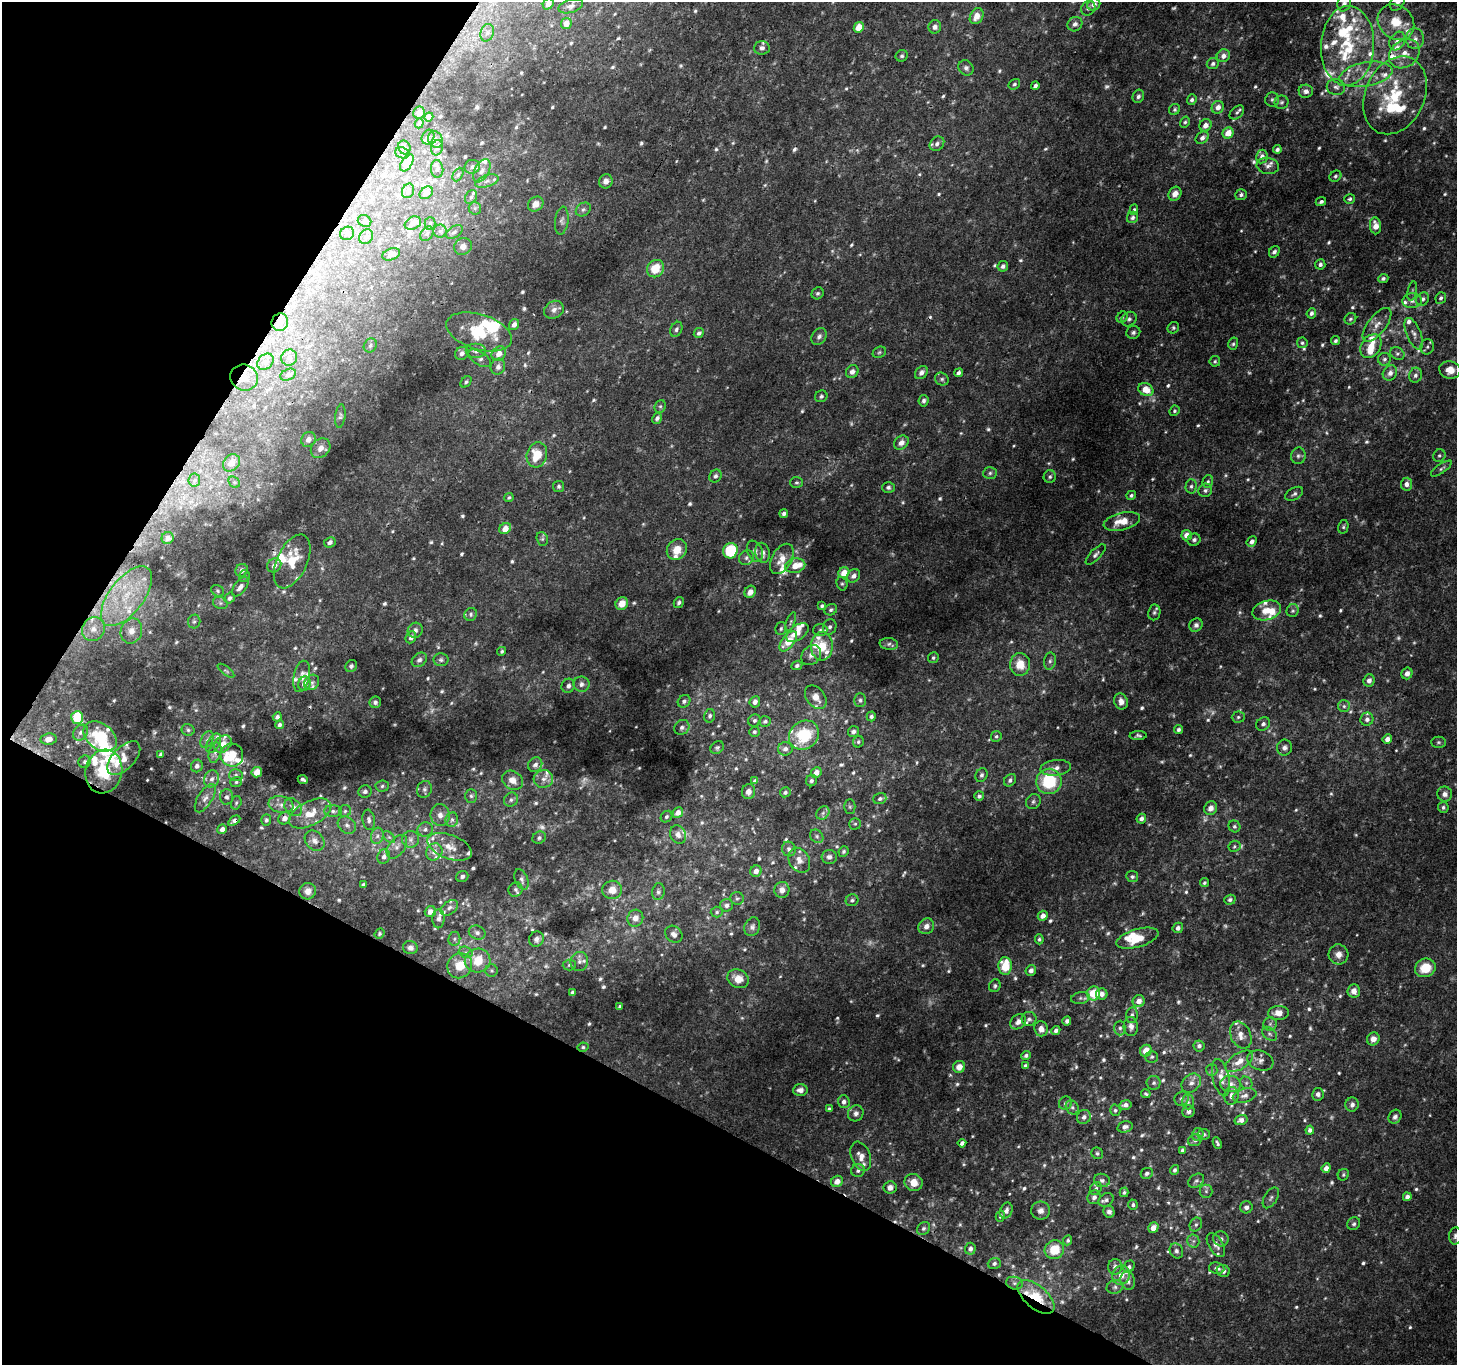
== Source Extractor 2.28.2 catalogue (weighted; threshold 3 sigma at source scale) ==
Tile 9 of 4 x 4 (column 1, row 3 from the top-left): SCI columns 3-1457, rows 1561-2923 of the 5829 x 5913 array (HDU 1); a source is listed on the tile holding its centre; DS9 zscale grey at full resolution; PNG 1459 x 1367 px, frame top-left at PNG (2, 2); each listed source drawn as its Kron ellipse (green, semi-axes under 4 px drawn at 4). Shown black and unused: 27% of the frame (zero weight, under 3 of 4 exposures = <1% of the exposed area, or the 3 px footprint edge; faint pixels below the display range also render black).
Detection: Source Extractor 2.28.2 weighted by HDU 2 'WHT'; one run over the whole footprint, this tile lists its part. Background 0.00503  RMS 0.0022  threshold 0.0099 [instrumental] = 3 sigma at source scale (4.5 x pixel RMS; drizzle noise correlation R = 1.50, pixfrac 1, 0.0396/0.0396 arcsec/px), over >= 5 px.
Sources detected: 900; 45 too faint to see at this stretch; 2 inside a brighter object's white glare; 5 cosmic-ray / hot-pixel residue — neither listed nor drawn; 90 inside a brighter listed object's ellipse — not listed separately; of the other 758, all 500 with FLUX_AUTO >= 0.405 (the completeness limit of this list) listed and drawn (258 fainter detections not listed), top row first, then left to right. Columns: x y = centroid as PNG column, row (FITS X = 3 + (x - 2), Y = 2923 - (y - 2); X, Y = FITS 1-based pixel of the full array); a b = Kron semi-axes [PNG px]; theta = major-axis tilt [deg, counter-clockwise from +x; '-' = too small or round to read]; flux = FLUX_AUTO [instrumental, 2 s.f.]
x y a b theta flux
1397 2 10 6 61 1.4
548 4 6 5 - 1.5
1094 4 7 6 - 1.2
1344 4 8 6 67 1.2
571 6 13 6 16 0.91
1088 8 8 6 54 0.71
977 16 8 6 61 2.5
1396 22 19 16 -41 6.3
566 24 6 5 - 1.7
1075 24 8 7 - 0.92
859 27 5 5 - 5.1
935 27 6 6 - 1
487 33 9 6 73 0.86
1415 39 10 9 - 1.7
1397 41 10 7 60 1.7
1347 46 40 26 87 18
762 48 8 7 - 0.84
1404 54 16 13 37 3.6
902 56 6 5 - 0.46
1223 56 7 6 - 1.4
1213 64 6 5 - 0.66
966 68 8 7 - 0.75
1366 74 27 12 11 5.1
1014 84 6 5 - 0.43
1035 86 4 3 - 0.76
1336 87 9 8 - 0.97
1306 91 7 6 - 0.89
1395 95 41 30 65 16
1138 96 7 5 69 0.63
1272 99 7 7 - 0.51
1192 100 5 4 - 0.55
1282 102 7 6 - 0.52
1218 107 6 6 - 1.4
1175 109 6 5 - 0.47
1237 112 8 5 43 0.6
419 113 6 5 - 1.1
429 117 4 4 - 0.62
1185 122 5 4 - 0.44
419 123 5 4 - 0.44
1205 125 6 6 - 1.4
1228 133 6 5 - 2.8
428 137 8 6 61 0.6
1202 138 7 5 43 1
435 139 8 7 - 0.99
937 144 8 6 45 0.83
404 147 7 6 - 0.47
437 148 8 5 73 0.6
1277 149 4 3 - 0.7
402 153 7 5 -22 0.48
1262 157 7 5 81 1
407 163 9 5 55 3
1268 166 11 8 -10 1
472 167 8 7 - 0.77
437 169 9 6 -85 0.73
482 171 12 7 61 1.6
458 175 7 5 63 0.41
1335 176 6 5 - 0.46
487 181 12 6 19 1.3
606 181 7 6 - 1.3
408 191 7 6 - 1
426 193 7 5 39 1.1
1175 194 7 6 - 1.5
1241 195 6 5 - 0.65
471 197 7 5 61 0.6
1350 199 5 5 - 0.42
1321 202 5 4 - 0.54
536 204 8 7 - 1.8
475 208 6 6 - 0.62
583 209 8 6 37 0.66
1134 210 5 4 - 0.46
1132 217 6 5 - 0.62
365 221 7 5 -23 0.93
562 221 14 6 82 0.92
413 223 8 6 26 1.5
430 223 6 5 - 0.46
1375 226 8 5 -82 2.4
440 231 6 6 - 0.62
454 232 9 5 34 0.72
347 233 7 6 - 0.66
427 234 8 6 50 0.7
366 237 8 6 54 0.65
463 246 9 8 - 1.4
1274 252 6 5 - 0.68
391 254 9 5 21 1.3
1320 264 5 5 - 0.77
1003 266 5 5 - 0.74
655 269 9 8 - 4.7
1383 278 5 4 - 0.58
1412 291 10 4 78 0.54
818 293 6 5 - 0.46
1441 298 6 5 - 0.63
1423 299 7 6 - 0.85
1412 301 9 7 5 1.1
554 310 10 8 33 1.3
1311 313 5 5 - 0.69
1122 317 6 5 - 0.41
1129 319 8 6 38 0.7
1350 319 6 5 - 0.49
280 322 9 8 - 1.4
514 324 6 5 - 1.1
1377 325 20 9 52 2.1
1173 328 6 5 - 0.42
676 329 8 5 64 0.58
479 332 34 17 -17 12
1133 332 7 6 - 0.65
699 333 5 4 - 0.81
1414 334 17 7 -68 1.4
819 336 9 7 57 0.8
1336 341 5 4 - 0.47
1302 343 5 5 - 0.49
1233 344 6 5 - 0.43
370 345 7 6 - 0.62
1371 346 13 9 56 3
1427 347 8 7 - 0.67
476 351 10 7 0 1.1
879 352 7 5 23 0.41
462 353 7 6 - 0.96
499 353 8 6 46 2.2
1397 354 7 6 - 0.59
289 357 8 8 - 0.81
480 358 13 6 -33 1.1
1384 359 6 6 - 0.63
1215 361 5 5 - 0.43
265 362 9 7 45 0.93
498 367 8 7 - 1.1
1450 370 10 8 -9 3
852 372 7 6 - 1.1
921 373 7 5 45 1
958 373 4 4 - 0.77
1390 373 8 6 54 1.3
288 375 8 5 23 0.65
1415 375 7 6 - 0.81
244 377 14 13 - 2.7
942 379 7 6 - 0.51
466 382 6 4 46 0.47
1146 390 8 6 -26 3.4
821 396 6 5 - 0.54
924 401 6 5 - 0.6
660 406 6 5 - 0.42
1174 411 5 5 - 0.41
340 416 11 5 83 0.59
657 418 6 4 60 0.69
308 439 8 6 53 1.2
901 443 8 6 37 1.4
321 448 11 8 45 1.7
537 455 13 10 74 5.5
1298 456 8 7 - 0.71
1439 456 6 6 - 0.48
231 463 9 7 46 1.9
1441 468 12 4 34 0.58
990 473 7 6 - 0.57
715 476 7 5 54 0.58
1050 477 6 6 - 0.55
194 480 6 6 - 0.55
1208 481 6 5 - 0.46
234 482 6 5 - 0.46
796 482 6 5 - 0.42
1406 484 6 5 - 1.1
559 486 6 5 - 0.5
1191 486 7 5 88 0.54
888 487 6 5 - 0.6
1205 490 7 6 - 0.67
1294 494 10 6 30 0.69
1131 495 5 4 - 0.47
509 497 5 4 - 0.44
784 513 4 4 - 0.73
1122 521 19 8 13 3.7
1343 527 7 5 77 0.43
505 528 6 5 - 2.5
1187 535 5 5 - 1.8
168 538 6 5 - 0.75
542 539 7 5 -71 0.45
1194 540 6 6 - 0.61
330 542 6 5 - 0.82
1252 542 5 4 - 0.96
677 550 11 9 50 3.4
730 551 8 7 - 15
755 551 11 7 -66 1
763 553 10 7 -78 1.3
1096 554 13 5 46 0.77
746 558 8 7 - 0.72
782 559 16 10 60 2.7
292 561 29 15 65 5.9
274 565 7 6 - 1.3
795 566 10 7 11 3
242 570 7 6 - 1
844 573 6 5 - 3.3
244 576 6 5 - 0.44
853 576 7 6 - 1.2
842 584 7 5 -75 0.46
240 587 11 6 54 1.2
218 591 7 5 -35 0.43
750 592 6 5 - 1.5
126 596 35 17 52 12
229 598 6 5 - 0.63
679 602 6 4 59 0.5
220 603 8 6 -22 0.58
622 603 7 6 - 2.1
822 606 4 3 - 0.46
831 610 6 5 - 0.51
1267 610 14 9 16 3.2
1293 611 6 6 - 0.51
1154 612 8 6 81 0.57
471 614 7 6 - 0.55
194 621 7 6 - 0.51
791 622 10 4 69 0.53
1196 625 7 6 - 0.83
830 627 8 6 70 0.76
93 629 12 11 - 2.3
781 629 6 5 - 0.5
415 630 8 7 - 0.86
820 630 7 6 - 0.62
131 631 13 10 69 2.2
797 632 13 7 36 2.5
411 637 6 5 - 0.95
788 641 12 6 51 5.7
889 644 9 6 -8 0.64
822 646 14 11 88 5.4
502 651 4 4 - 0.43
811 655 11 9 47 1.3
933 658 5 5 - 0.46
419 660 8 6 40 0.83
441 660 7 6 - 0.56
1050 661 8 6 81 0.75
1020 664 11 10 - 4.3
797 665 5 4 - 0.59
351 666 6 5 - 0.49
226 671 10 4 -38 0.46
1407 673 6 5 - 1.2
302 676 16 8 77 1.7
1369 680 6 5 - 0.97
312 682 8 7 - 0.72
304 683 7 6 - 1.9
581 684 8 7 - 0.95
568 686 7 6 - 0.92
816 697 13 9 -53 2.3
860 700 7 6 - 0.54
684 701 7 5 45 0.75
1121 701 8 6 -71 1.7
375 702 6 5 - 0.6
755 702 6 5 - 1.1
1344 706 6 6 - 0.54
710 716 7 5 75 0.65
871 716 5 4 - 0.57
77 717 6 6 - 8.2
277 717 4 4 - 0.67
1238 717 6 5 - 0.46
1367 719 7 6 - 0.82
754 720 6 6 - 0.54
765 721 6 5 - 0.51
1263 724 7 6 - 0.7
280 725 4 4 - 0.64
682 727 8 7 - 0.86
188 730 6 6 - 0.51
1178 730 4 4 - 0.59
853 731 6 5 - 0.76
754 732 5 5 - 0.43
80 733 8 7 - 0.87
804 735 16 13 37 10
100 736 18 13 -37 10
996 736 5 5 - 0.41
1138 736 8 4 3 0.54
48 739 8 6 6 1.5
1387 739 5 4 - 1.4
207 740 9 5 62 0.74
858 742 6 5 - 0.46
1438 742 7 5 0 0.47
214 743 11 6 61 0.9
223 744 10 7 44 2
717 748 7 6 - 0.51
1285 748 8 7 - 0.89
785 749 7 6 - 1
215 753 10 6 75 0.92
161 754 4 4 - 0.64
232 755 11 11 - 3.4
124 758 21 11 46 2.8
85 762 6 6 - 0.51
535 765 8 6 51 0.86
197 766 6 6 - 0.93
1056 768 15 8 6 1.6
104 771 22 18 77 9.2
257 772 5 5 - 2.9
816 772 5 5 - 1.7
236 775 7 6 - 0.58
981 775 7 5 66 0.58
212 779 9 7 67 1.2
303 779 5 3 - 0.51
543 779 10 9 - 1.4
513 780 11 9 -33 2
1010 780 7 5 53 0.68
755 781 4 4 - 0.68
811 781 6 5 - 0.57
1049 781 12 12 - 13
236 782 6 5 - 0.46
382 786 7 6 - 0.58
424 789 8 7 - 0.73
365 791 7 6 - 0.75
748 792 7 6 - 1.2
785 792 5 5 - 0.55
1445 794 7 7 - 1.2
471 796 7 5 -88 0.56
979 796 5 5 - 0.63
227 797 7 6 - 0.71
205 798 16 7 58 1.4
880 799 6 5 - 0.63
511 800 7 6 - 0.62
1033 802 8 7 - 0.7
236 803 7 5 74 0.41
281 805 12 8 -11 1.5
293 807 10 7 -46 1.1
850 807 7 5 -90 0.52
1443 807 5 5 - 0.53
1211 808 7 6 - 1.4
333 811 9 6 -2 0.81
345 811 6 6 - 0.49
310 813 23 12 27 4.8
678 813 5 5 - 1.6
823 813 7 6 - 0.66
440 815 11 9 -80 1.6
666 817 6 5 - 0.52
285 818 6 5 - 1.4
452 819 7 6 - 0.79
1141 819 5 4 - 0.89
266 820 6 5 - 0.46
369 820 10 6 -82 0.87
234 821 7 4 33 0.85
855 824 6 5 - 0.44
347 825 10 8 -37 0.98
1234 826 6 5 - 0.49
222 829 5 4 - 1
425 829 8 7 - 0.72
678 835 9 7 -62 1.2
377 836 8 6 76 0.81
817 836 7 6 - 0.58
389 837 7 4 -44 0.45
539 838 7 6 - 0.57
410 839 8 8 - 1
315 841 11 8 -47 1.4
1234 846 6 5 - 0.43
397 847 13 8 54 1.4
450 847 23 12 -21 3.6
789 849 7 7 - 0.77
843 851 5 5 - 0.46
434 852 9 8 - 1.5
384 857 7 6 - 0.92
829 857 7 7 - 0.91
799 860 13 10 -59 1.7
756 871 6 5 - 1.4
462 876 6 5 - 0.56
1132 877 6 5 - 0.54
522 880 11 6 -70 0.84
1204 883 4 4 - 0.43
363 885 4 3 - 0.43
516 889 7 6 - 0.65
612 890 10 9 - 2.7
782 890 8 7 - 1.5
308 891 8 8 - 1.6
658 892 8 6 80 0.63
737 898 7 6 - 0.5
852 900 6 6 - 0.62
1230 900 6 5 - 0.58
726 905 6 6 - 0.88
449 908 10 6 38 0.91
430 912 5 5 - 1.5
717 912 6 5 - 0.42
1043 916 5 5 - 1.4
635 918 8 8 - 1.7
439 919 9 6 87 0.85
926 926 8 7 - 1.4
752 927 10 7 67 0.8
1178 928 5 5 - 0.87
477 933 8 6 -23 0.86
379 934 5 4 - 0.41
674 934 9 7 -43 1.2
1137 938 22 9 16 5.4
454 939 7 6 - 0.57
536 939 8 7 - 0.98
1039 939 5 4 - 0.42
410 948 7 6 - 1.2
466 952 7 5 -19 0.63
1339 954 10 9 - 1.7
478 960 13 12 - 5.2
579 961 9 8 - 1.2
569 965 6 5 - 0.41
460 966 13 12 - 4.3
1005 966 9 6 -89 6.7
1425 968 10 9 - 5.6
1031 970 5 5 - 0.99
492 971 6 6 - 0.45
738 979 11 9 -26 3.1
995 986 6 5 - 0.52
1354 991 6 6 - 1.9
572 992 4 3 - 0.44
1094 993 7 6 - 5.8
1102 994 6 5 - 1.3
1080 998 9 6 9 0.65
1139 1001 6 6 - 1.6
620 1006 4 3 - 0.49
1278 1013 10 7 3 2.3
1132 1015 8 6 81 0.71
1029 1019 7 7 - 0.71
1067 1021 4 4 - 0.8
1018 1022 9 6 41 1.5
1270 1024 7 6 - 0.59
1131 1026 9 7 -85 1.1
1120 1028 7 5 90 0.62
1041 1029 7 6 - 1.6
1056 1030 5 4 - 0.73
1269 1034 8 5 -41 0.66
1241 1035 14 10 -65 2.2
1373 1039 6 6 - 1.4
1199 1046 5 5 - 0.73
583 1047 5 4 - 0.44
1146 1051 6 5 - 2.7
1026 1056 5 4 - 0.62
1152 1057 6 6 - 0.46
1260 1060 13 9 -18 1.3
1239 1061 16 8 33 2.7
1025 1065 4 3 - 0.45
959 1067 6 6 - 2
1212 1070 6 5 - 0.45
1221 1078 19 8 -77 2.1
1154 1083 7 7 - 0.64
1191 1083 10 8 44 1.4
1246 1083 7 5 -46 0.52
1231 1084 10 8 -7 1.5
800 1090 7 6 - 1.2
1146 1094 5 4 - 0.41
1318 1094 6 5 - 0.79
1231 1096 9 7 81 1.2
1245 1096 12 7 15 1.2
1182 1099 7 7 - 0.66
844 1102 6 6 - 1
1188 1102 7 6 - 0.74
1065 1103 7 6 - 0.54
1352 1104 7 6 - 0.94
1125 1105 6 4 12 0.88
1072 1107 7 6 - 0.65
829 1109 4 3 - 0.46
1115 1110 6 5 - 0.44
1188 1111 6 6 - 0.91
856 1113 8 7 - 0.94
1084 1117 7 6 - 0.91
1395 1117 7 6 - 0.77
1241 1120 6 5 - 1.1
1125 1127 8 5 16 0.9
1310 1130 4 4 - 0.67
1198 1134 6 5 - 0.83
1204 1134 6 5 - 0.44
1195 1140 7 5 25 0.58
962 1143 4 4 - 0.87
1217 1143 6 3 -64 0.48
1183 1150 4 3 - 0.63
1097 1153 6 5 - 0.45
861 1156 15 9 -69 2.1
1326 1168 5 4 - 1.4
858 1170 7 6 - 0.68
1175 1170 5 4 - 0.51
1147 1173 6 5 - 0.6
1343 1175 6 5 - 0.42
1102 1180 8 6 -14 0.74
837 1181 6 5 - 1.8
1196 1181 8 6 34 0.62
914 1182 9 8 - 2.8
890 1187 6 6 - 1.2
1096 1188 7 5 59 0.55
1206 1191 6 6 - 0.6
1124 1192 5 4 - 0.45
1094 1197 7 6 - 0.97
1407 1197 4 4 - 0.94
1271 1198 11 6 59 0.73
1106 1200 8 6 37 0.77
1133 1205 5 5 - 0.52
1246 1207 6 6 - 0.86
1006 1211 8 6 67 1.1
1041 1211 9 9 - 1.2
1109 1212 6 5 - 0.83
1000 1216 5 4 - 0.5
1196 1224 7 6 - 0.61
1354 1224 7 6 - 0.52
923 1228 7 6 - 0.61
1153 1228 6 5 - 1.9
1455 1236 8 6 85 0.73
1221 1239 8 7 - 0.87
1068 1240 5 4 - 0.42
1193 1241 6 6 - 0.66
1216 1245 13 7 -59 1.3
970 1249 6 5 - 0.91
1054 1250 10 9 - 5.4
1176 1251 8 6 -61 0.79
994 1263 6 5 - 0.75
1115 1267 8 7 - 1
1129 1267 6 5 - 0.64
1217 1268 8 5 -10 0.86
1223 1271 6 6 - 0.97
1121 1275 9 8 - 1.9
1128 1281 9 7 -71 0.96
1014 1283 8 6 -15 0.92
1115 1287 8 6 15 0.77
1036 1297 22 11 -41 7.9
Overlapping masked pixels (flux is a lower limit): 5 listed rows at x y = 280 322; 244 377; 126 596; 234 821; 1036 1297
Isophote crosses this tile's border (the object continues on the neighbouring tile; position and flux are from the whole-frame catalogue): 4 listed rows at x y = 1397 2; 548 4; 1344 4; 1455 1236